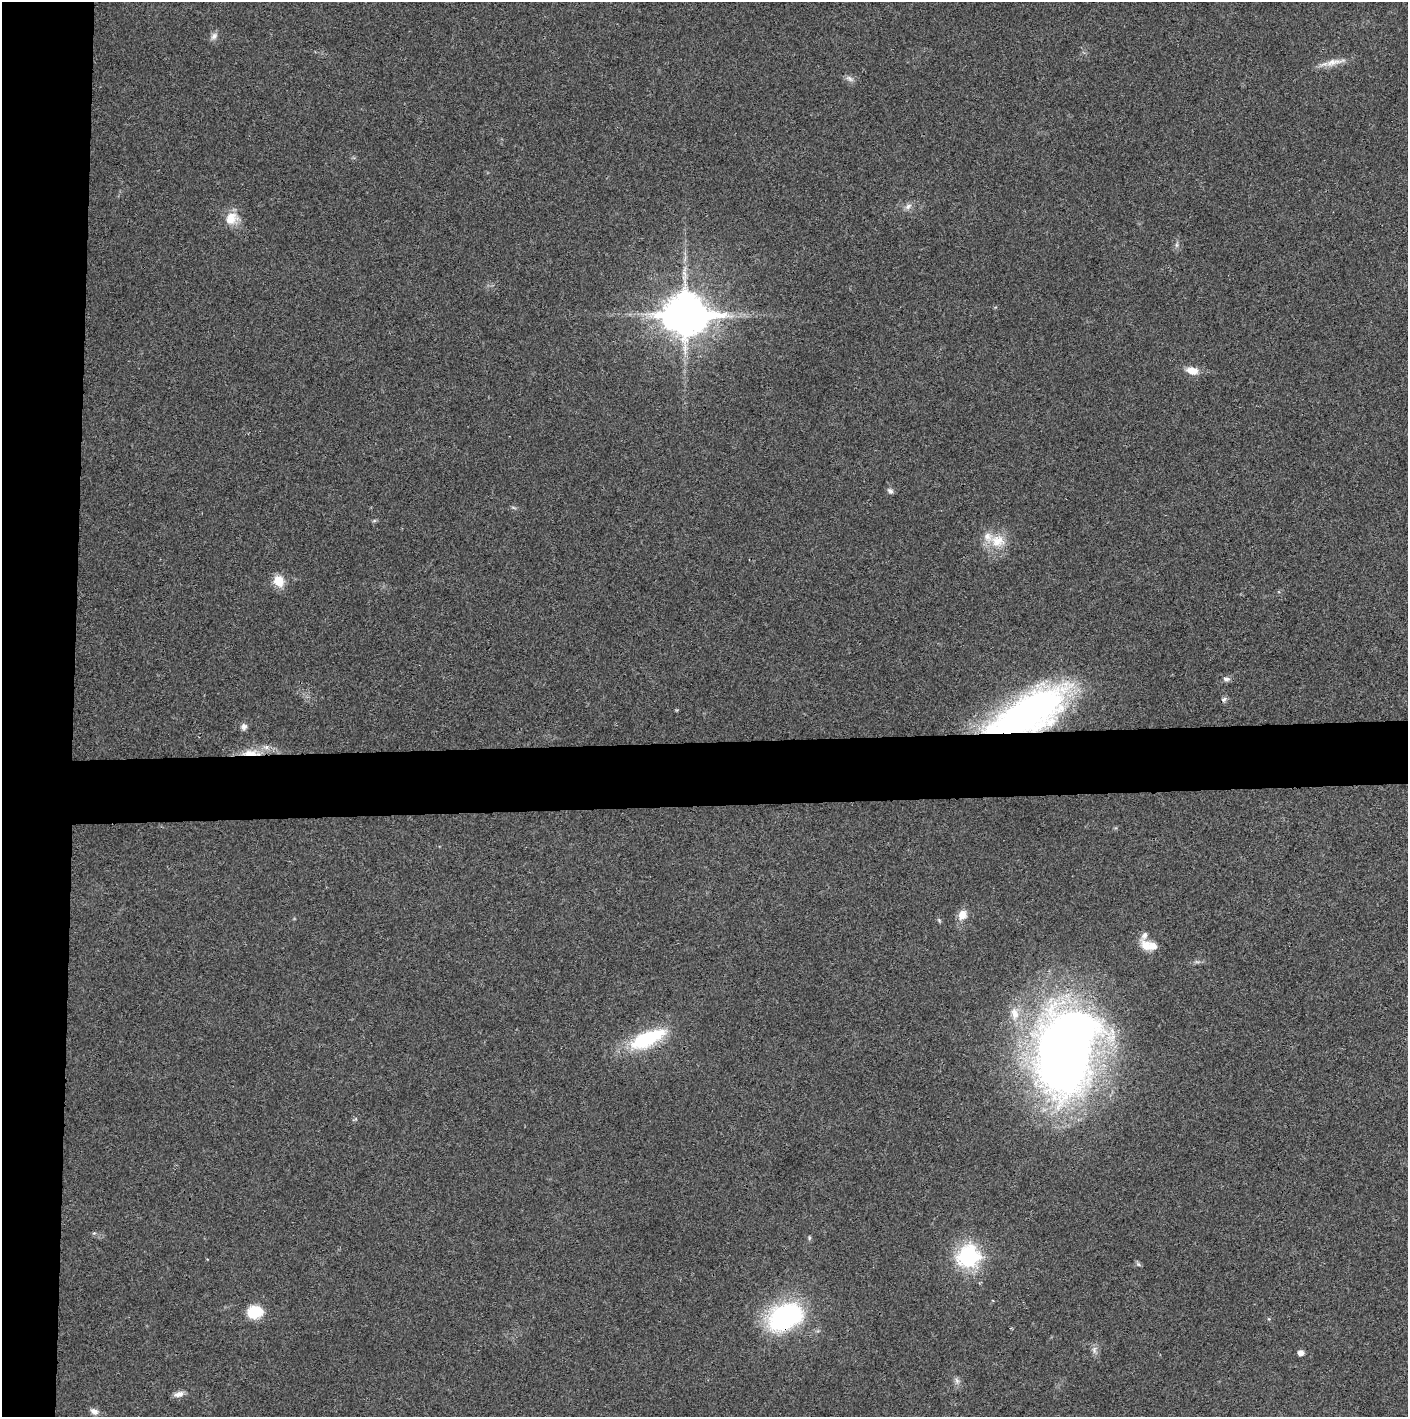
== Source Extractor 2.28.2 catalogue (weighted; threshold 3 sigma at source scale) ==
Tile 4 of 3 x 3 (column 1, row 2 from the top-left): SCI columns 4-1409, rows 1418-2832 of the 4222 x 4247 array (HDU 1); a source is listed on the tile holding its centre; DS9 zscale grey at full resolution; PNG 1410 x 1419 px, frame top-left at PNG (2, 2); no overlay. Shown black and unused: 9% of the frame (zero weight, under 3 of 4 exposures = <1% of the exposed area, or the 3 px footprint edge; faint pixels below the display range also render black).
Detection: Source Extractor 2.28.2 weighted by HDU 2 'WHT'; one run over the whole footprint, this tile lists its part. Background 0.0191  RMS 0.0041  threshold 0.0184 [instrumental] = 3 sigma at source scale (4.5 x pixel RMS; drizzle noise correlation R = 1.50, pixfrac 1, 0.05/0.05 arcsec/px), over >= 5 px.
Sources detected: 36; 3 inside a brighter listed object's ellipse — not listed separately; the other 33 listed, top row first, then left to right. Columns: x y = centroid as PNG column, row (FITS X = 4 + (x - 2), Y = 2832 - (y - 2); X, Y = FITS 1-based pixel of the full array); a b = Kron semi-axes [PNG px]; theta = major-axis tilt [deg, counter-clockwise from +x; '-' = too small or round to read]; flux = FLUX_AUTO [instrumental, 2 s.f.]
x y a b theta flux
214 36 11 8 50 1.7
1334 62 32 8 12 4.9
849 79 11 6 -36 1.5
908 206 10 7 37 1.8
231 218 16 14 40 6.8
1177 245 7 4 -90 0.81
685 314 16 13 -1 1300
1192 371 13 8 -10 5
890 491 9 6 -44 1.1
513 507 6 4 -19 0.61
374 521 6 4 19 0.55
998 541 22 18 -9 9.2
279 581 13 11 -63 6.7
1226 679 9 5 -5 1.3
1224 699 7 5 17 1
1028 713 79 32 28 170
244 727 8 8 - 1.4
251 753 29 8 0 7.4
962 915 12 10 67 4.1
1145 945 14 13 - 4.8
1015 1013 17 10 -77 5.2
647 1039 45 16 24 29
1066 1051 89 54 79 400
94 1233 5 5 - 0.53
968 1256 10 10 - 88
1138 1264 6 5 - 0.75
254 1312 16 13 15 12
786 1317 39 25 29 62
1094 1350 10 6 88 1.7
1301 1353 5 5 - 2.8
957 1381 9 6 -73 1.4
179 1394 12 7 13 2.4
94 1411 10 7 -25 1.9
Overlapping masked pixels (flux is a lower limit): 3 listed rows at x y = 1028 713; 251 753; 786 1317